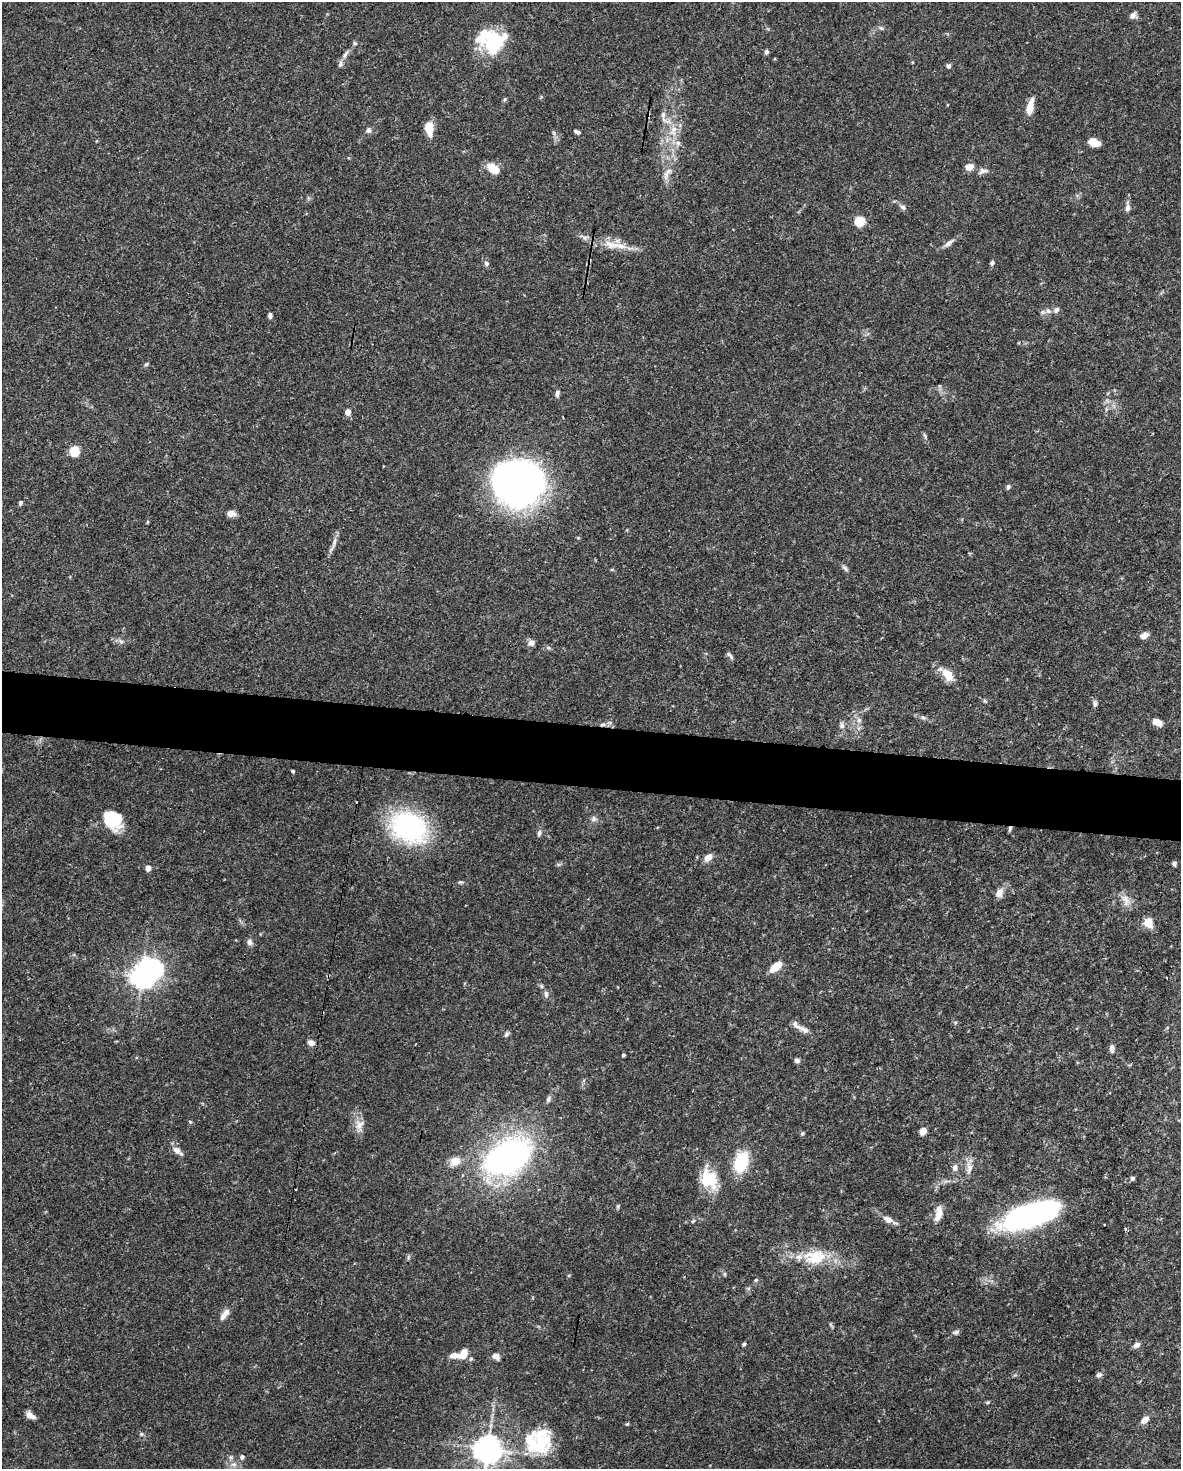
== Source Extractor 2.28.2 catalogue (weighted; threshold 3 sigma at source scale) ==
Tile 6 of 4 x 3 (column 2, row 2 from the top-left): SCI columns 1180-2358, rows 1692-3158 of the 4717 x 4738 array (HDU 1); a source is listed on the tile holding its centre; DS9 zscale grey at full resolution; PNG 1183 x 1471 px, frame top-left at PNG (2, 2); no overlay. Shown black and unused: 4% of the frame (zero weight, under 3 of 5 exposures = <1% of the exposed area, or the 3 px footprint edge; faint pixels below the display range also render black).
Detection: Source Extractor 2.28.2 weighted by HDU 2 'WHT'; one run over the whole footprint, this tile lists its part. Background 0.0443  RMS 0.0016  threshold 0.00739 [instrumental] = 3 sigma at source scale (4.5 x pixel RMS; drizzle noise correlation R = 1.50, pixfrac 1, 0.05/0.05 arcsec/px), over >= 5 px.
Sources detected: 122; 3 inside a brighter object's white glare — not listed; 3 inside a brighter listed object's ellipse — not listed separately; the other 116 listed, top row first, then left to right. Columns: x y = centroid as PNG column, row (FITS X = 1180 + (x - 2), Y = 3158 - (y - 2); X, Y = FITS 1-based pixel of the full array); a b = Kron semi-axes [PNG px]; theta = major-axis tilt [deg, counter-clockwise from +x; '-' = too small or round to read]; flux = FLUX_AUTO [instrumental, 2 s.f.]
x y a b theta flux
1133 15 8 7 - 0.73
881 28 7 4 -43 0.27
493 41 33 20 30 8.7
355 43 6 5 - 0.24
766 52 5 5 - 0.39
345 55 10 5 54 0.58
340 64 8 6 62 0.46
948 66 6 5 - 0.43
505 99 6 3 71 0.22
1030 107 19 7 76 2
663 115 10 6 81 0.62
429 128 13 7 -86 3.1
368 130 8 7 - 0.45
674 131 18 7 79 1.9
577 132 7 3 -27 0.46
1095 143 10 6 -22 2.3
970 167 9 7 24 1.3
493 169 15 9 -38 2.3
983 171 15 7 11 0.77
666 174 18 6 89 1.3
903 207 7 6 - 0.47
1127 208 9 6 83 0.7
860 221 9 8 - 3.2
949 243 15 6 35 0.81
620 246 23 9 -12 2.5
486 263 6 6 - 0.42
992 263 5 4 - 0.42
1056 310 7 6 - 0.59
1048 311 7 6 - 0.48
270 316 7 5 -82 0.42
146 364 6 4 42 0.24
557 393 8 5 82 0.48
348 412 5 4 - 1.8
925 435 8 3 -71 0.28
74 451 6 5 - 9.2
527 481 39 36 -8 85
1008 487 7 5 67 0.32
21 502 5 5 - 0.3
231 513 9 6 0 1.1
147 522 5 3 - 0.16
334 542 16 5 77 0.8
845 568 9 5 -52 0.41
1144 636 9 6 22 1
121 641 7 5 -30 0.41
531 643 8 7 - 0.71
729 654 7 5 -25 0.38
948 675 16 10 -53 2.4
1095 704 7 6 - 0.43
923 717 7 4 -2 0.3
859 720 6 6 - 0.47
1157 722 11 6 -24 1.3
603 724 9 4 1 0.43
842 725 9 7 -67 0.53
293 771 4 3 - 0.21
594 819 8 7 - 0.51
113 820 22 17 -44 5.2
409 827 32 25 -29 27
1010 828 7 4 72 0.29
539 833 8 5 71 0.44
708 857 8 6 44 1.4
1174 864 5 4 - 0.34
148 868 5 5 - 1
460 882 7 4 6 0.25
999 893 10 7 60 1.3
1126 900 18 10 -72 1.4
1148 922 8 7 - 2.8
249 942 8 7 - 0.62
776 967 12 6 39 3.3
143 975 14 9 36 130
541 986 6 4 -89 0.24
546 994 9 6 -83 0.54
804 1029 16 7 -28 0.99
506 1034 8 5 52 0.37
311 1043 8 6 -19 0.84
1112 1049 9 6 -82 0.62
623 1055 3 3 - 0.26
797 1060 6 5 - 0.52
548 1099 8 5 70 0.39
360 1125 17 12 80 1.5
923 1131 5 4 - 2.8
802 1133 6 4 68 0.23
178 1151 16 7 -41 1
507 1158 36 25 32 61
455 1161 15 11 31 1.7
741 1162 19 12 71 7.5
955 1167 10 7 88 0.67
970 1168 15 7 85 1.1
1132 1178 5 4 - 0.41
709 1179 27 19 -65 5.3
618 1206 6 4 46 0.23
938 1214 20 8 76 1.6
1029 1215 49 18 15 48
888 1219 10 7 -31 1.1
1104 1224 3 2 - 0.13
1125 1229 5 3 - 0.19
408 1257 7 4 71 0.25
815 1257 30 19 2 6
725 1274 6 4 -90 0.2
756 1280 5 4 - 0.23
224 1315 16 7 51 1.3
956 1332 9 5 21 0.39
744 1344 4 3 - 0.31
1137 1345 8 6 30 0.7
464 1354 11 7 69 1.7
455 1355 13 7 1 1.2
496 1356 8 6 -22 0.91
1099 1375 7 6 - 0.51
988 1402 6 3 31 0.2
30 1415 11 6 -33 1
1145 1420 11 6 43 1.3
627 1424 6 3 44 0.18
141 1434 6 4 45 0.21
536 1443 40 31 -6 11
488 1449 9 8 - 200
242 1457 7 6 - 0.44
234 1464 8 6 -1 0.68
Overlapping masked pixels (flux is a lower limit): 2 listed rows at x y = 603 724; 1010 828
Isophote crosses this tile's border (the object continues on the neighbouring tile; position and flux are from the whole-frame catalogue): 1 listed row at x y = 488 1449